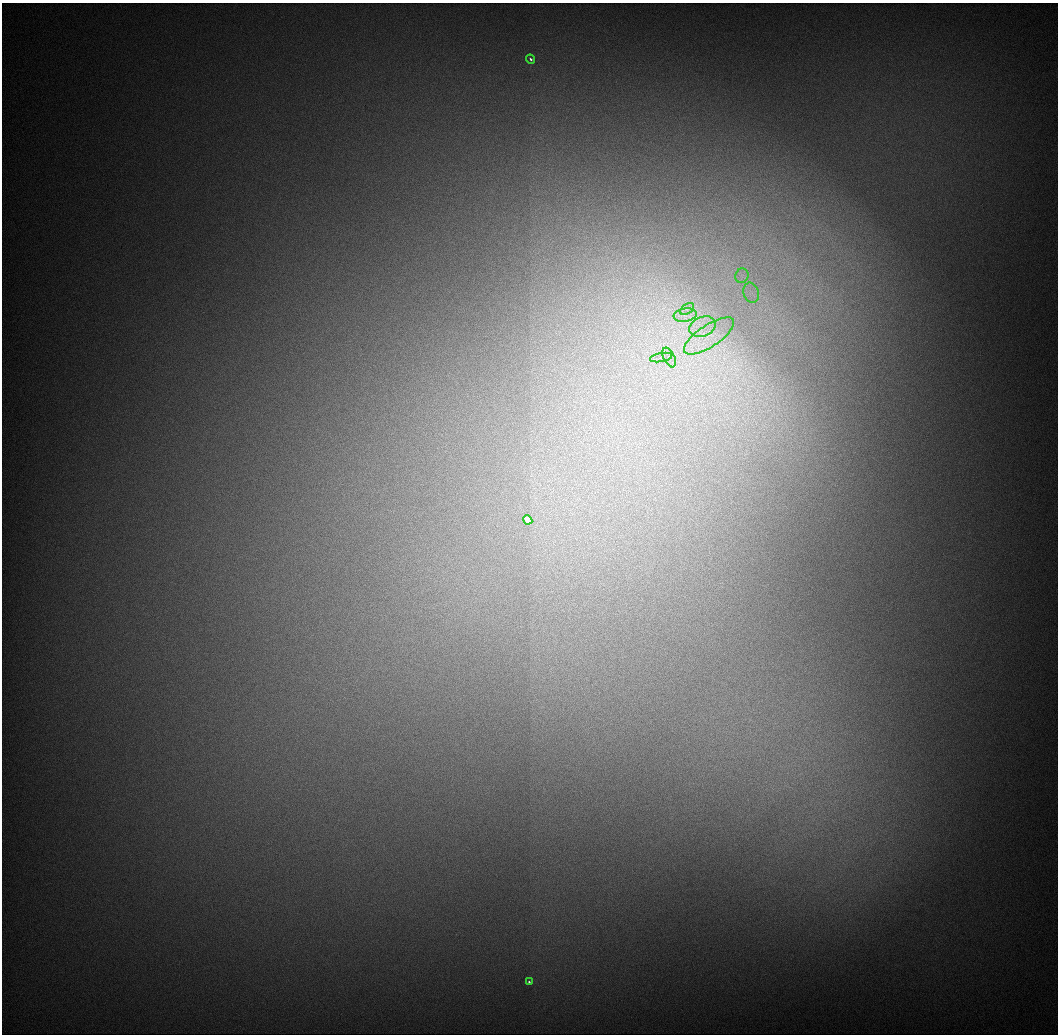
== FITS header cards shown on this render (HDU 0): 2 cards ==
NAXIS1  =                 1056 / Length of Axis 1 (Serial)
NAXIS2  =                 1032 / Length of Axis 2 (Parallel)

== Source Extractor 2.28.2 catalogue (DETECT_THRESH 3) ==
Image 1056 x 1032 px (HDU 0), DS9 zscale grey, 1 PNG px = 1 image px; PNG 1060 x 1036 px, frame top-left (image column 1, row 1032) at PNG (2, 3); each listed source drawn as its Kron ellipse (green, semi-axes under 4 px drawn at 4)
Background 564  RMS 6.8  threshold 20.4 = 3 sigma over >= 5 px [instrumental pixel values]
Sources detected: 11; all 11 listed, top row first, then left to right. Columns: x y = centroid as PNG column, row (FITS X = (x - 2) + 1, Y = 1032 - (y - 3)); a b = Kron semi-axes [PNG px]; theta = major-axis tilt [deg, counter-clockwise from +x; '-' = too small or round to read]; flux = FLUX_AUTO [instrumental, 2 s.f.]
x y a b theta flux
531 59 5 4 - 1000
742 276 7 6 - 2200
751 293 10 7 -74 3800
687 309 8 5 32 1400
685 315 12 6 10 3100
703 327 14 9 21 6800
709 336 29 11 33 14000
669 357 10 5 -64 2500
661 358 11 4 11 1900
528 520 5 4 - 22000
529 982 3 3 - 1100